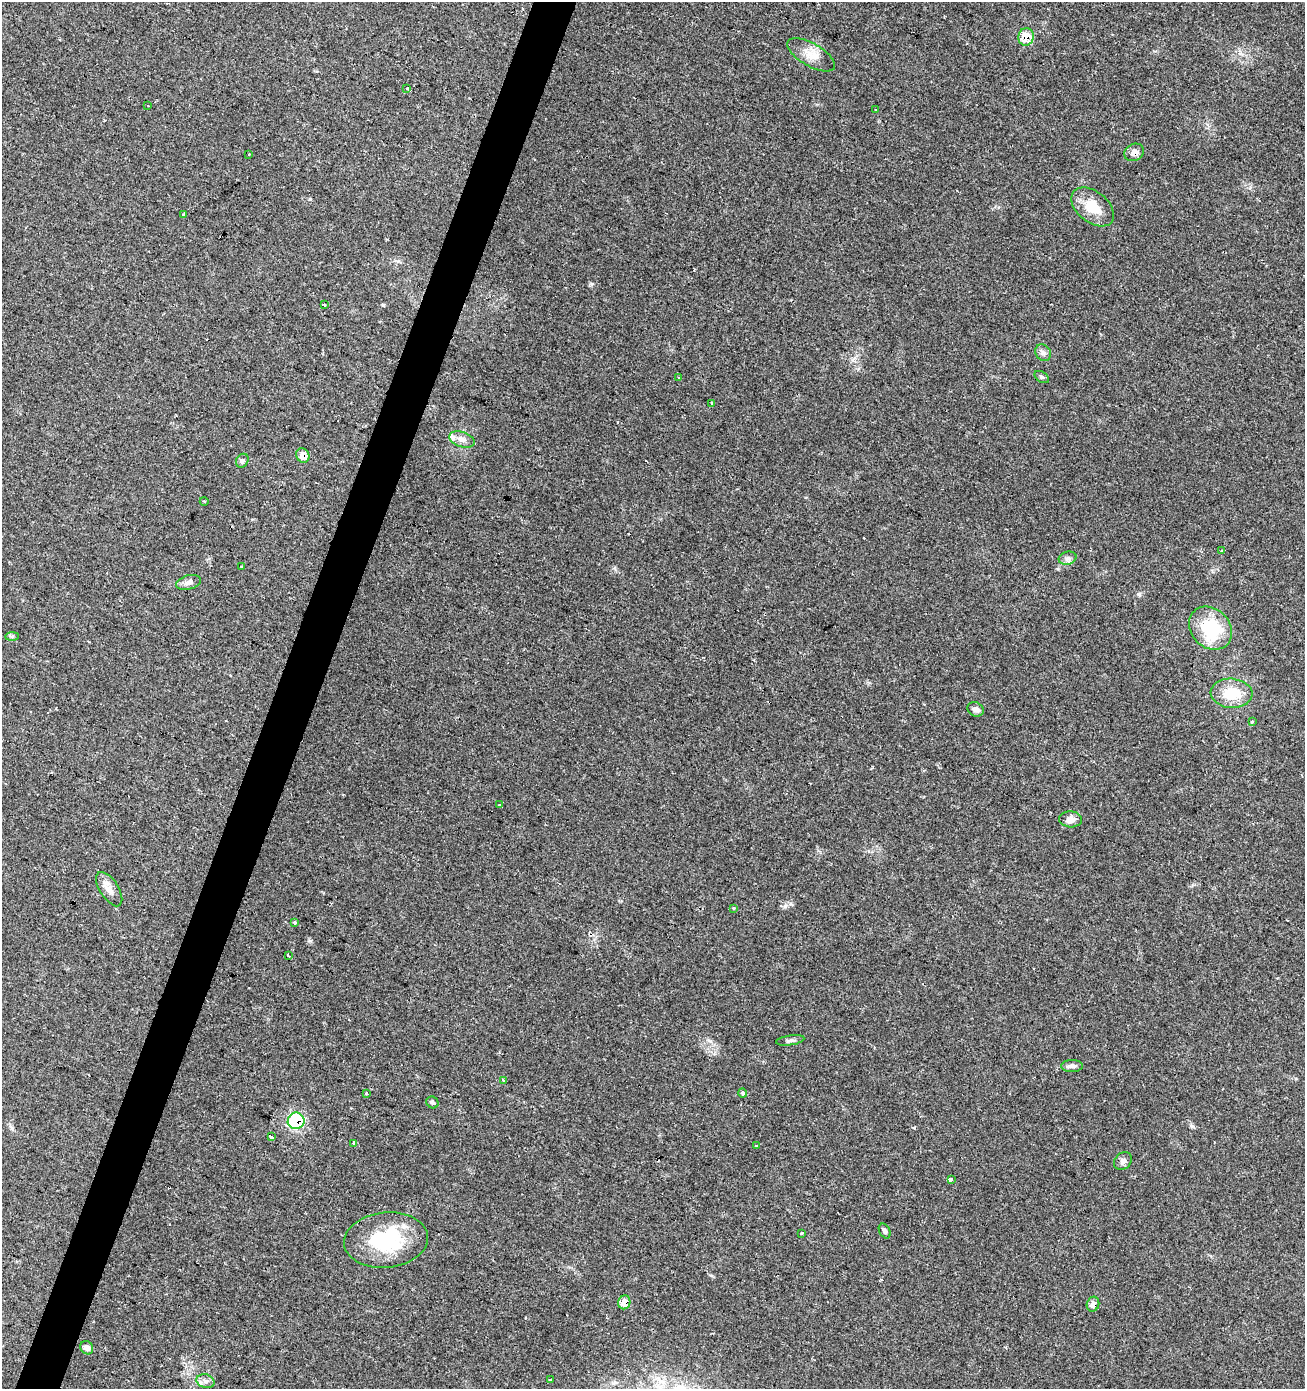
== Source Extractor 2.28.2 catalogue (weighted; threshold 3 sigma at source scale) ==
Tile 7 of 4 x 4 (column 3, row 2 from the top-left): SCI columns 2814-4116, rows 2784-4170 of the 5691 x 5558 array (HDU 1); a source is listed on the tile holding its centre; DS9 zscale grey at full resolution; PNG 1307 x 1391 px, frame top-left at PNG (2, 2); each listed source drawn as its Kron ellipse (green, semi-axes under 4 px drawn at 4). Shown black and unused: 3% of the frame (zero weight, under 2 of 3 exposures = <1% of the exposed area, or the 3 px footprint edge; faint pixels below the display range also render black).
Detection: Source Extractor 2.28.2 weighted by HDU 2 'WHT'; one run over the whole footprint, this tile lists its part. Background 0.0504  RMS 0.0045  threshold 0.0203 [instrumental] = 3 sigma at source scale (4.5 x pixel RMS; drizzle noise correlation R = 1.50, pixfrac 1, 0.0396/0.0396 arcsec/px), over >= 5 px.
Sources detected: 62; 8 cosmic-ray / hot-pixel residue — neither listed nor drawn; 1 inside a brighter listed object's ellipse — not listed separately; the other 53 listed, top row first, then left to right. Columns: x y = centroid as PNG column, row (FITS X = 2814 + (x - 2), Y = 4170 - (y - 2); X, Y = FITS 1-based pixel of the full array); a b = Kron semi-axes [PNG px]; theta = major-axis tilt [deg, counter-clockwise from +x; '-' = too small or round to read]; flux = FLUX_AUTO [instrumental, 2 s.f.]
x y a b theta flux
1026 37 9 7 79 7.7
811 55 27 11 -30 6.2
407 89 3 2 - 0.39
148 106 3 2 - 0.35
876 110 3 3 - 2.2
1134 152 10 8 28 2.5
249 154 2 2 - 0.43
1093 207 24 15 -39 11
183 215 3 3 - 2.2
324 305 3 3 - 2.1
1043 353 9 7 -53 1.6
679 377 3 3 - 3
1042 377 8 5 -35 0.79
712 403 3 3 - 3.2
462 439 13 7 -18 2.7
303 455 8 6 -61 4
242 461 7 6 - 1.1
204 501 4 3 - 0.39
1222 551 3 2 - 0.9
1068 558 9 6 14 1.5
241 566 3 2 - 0.38
189 582 13 7 14 1.9
1210 628 24 19 -46 26
12 636 7 4 1 0.77
1232 693 21 14 -4 14
976 709 8 7 - 2.1
1252 722 4 3 - 0.49
499 805 3 3 - 1.4
1071 819 11 8 -3 2.7
109 889 19 9 -58 3.7
733 908 3 3 - 0.55
295 922 3 3 - 2.9
288 956 4 2 - 0.76
790 1040 14 5 8 1.3
1072 1066 11 6 0 1.5
503 1080 3 3 - 2.3
366 1093 3 3 - 1.6
743 1093 4 4 - 1.3
432 1102 6 5 - 0.95
296 1121 8 8 - 39
271 1137 4 3 - 2.1
354 1143 4 3 - 4
756 1146 3 3 - 0.56
1123 1161 10 8 48 1.7
951 1180 3 3 - 2.9
885 1231 8 5 -62 1
801 1233 3 3 - 0.49
386 1240 42 28 6 34
624 1302 7 6 - 5.4
1093 1304 7 6 - 3.1
87 1348 7 6 - 2.2
550 1380 3 3 - 0.67
205 1381 9 6 -15 2
Overlapping masked pixels (flux is a lower limit): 6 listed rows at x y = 1026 37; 1134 152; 303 455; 296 1121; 624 1302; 1093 1304
Unlisted compact peaks at least as high as the median listed source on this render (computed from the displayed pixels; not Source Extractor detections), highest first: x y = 785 906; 1192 1126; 1139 594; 592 284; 310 941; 383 305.